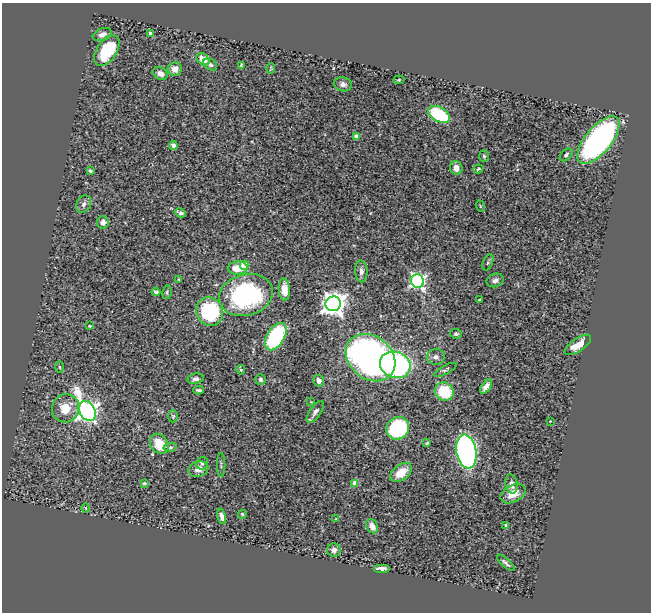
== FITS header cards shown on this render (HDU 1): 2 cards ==
NAXIS1  =                  649
NAXIS2  =                  610

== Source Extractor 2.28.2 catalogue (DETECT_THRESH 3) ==
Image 649 x 610 px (HDU 1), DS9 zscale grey, 1 PNG px = 1 image px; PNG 653 x 614 px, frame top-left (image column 1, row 610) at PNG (2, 3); each listed source drawn as its Kron ellipse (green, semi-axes under 4 px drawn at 4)
Background 0.625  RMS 0.029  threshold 0.0867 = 3 sigma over >= 5 px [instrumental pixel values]
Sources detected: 82; all 82 listed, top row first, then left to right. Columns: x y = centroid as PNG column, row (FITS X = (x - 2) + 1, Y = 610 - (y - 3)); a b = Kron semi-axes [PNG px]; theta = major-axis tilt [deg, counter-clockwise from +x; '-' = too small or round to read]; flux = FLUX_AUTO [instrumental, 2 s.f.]
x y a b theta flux
151 34 4 3 - 11
102 35 10 6 21 11
107 51 17 10 57 89
203 59 7 5 -43 25
210 64 7 5 -35 5.1
241 65 4 2 - 2.1
271 68 5 3 - 1.9
175 69 7 6 - 17
160 73 8 6 -24 11
399 80 5 4 - 2.3
343 84 9 7 -10 8.2
439 114 12 7 -30 170
356 136 4 4 - 20
598 140 29 13 50 590
173 145 5 4 - 5.6
566 155 7 5 46 4.9
484 156 6 5 - 2.9
456 168 7 6 - 14
478 169 5 3 - 2.7
90 171 3 3 - 3
84 204 9 7 61 8
480 206 6 3 -72 1.6
180 213 6 3 -25 4.9
103 222 6 6 - 11
488 263 8 5 67 3.7
244 265 4 4 - 41
238 268 10 6 1 39
361 271 11 6 -87 8
178 279 4 3 - 1.3
495 280 9 6 21 7.9
417 281 7 6 - 490
284 290 11 5 -86 19
156 292 4 4 - 5.3
167 292 7 4 81 3.4
246 295 27 20 15 310
479 300 3 3 - 2
333 304 7 7 - 2000
210 312 14 13 - 180
89 326 3 3 - 2.4
456 334 6 4 -5 3.6
276 337 15 8 59 200
578 345 15 6 34 33
436 357 9 7 6 8.8
371 358 27 21 -39 1400
395 365 15 13 -21 350
60 367 6 4 -87 2.2
241 370 5 4 - 2.5
445 370 12 3 28 3.9
196 379 8 5 10 6.9
260 379 5 5 - 5
319 381 6 5 - 8.9
486 387 8 4 54 11
198 390 5 3 - 3.7
444 392 10 9 - 93
311 402 3 3 - 1.5
65 408 14 13 - 41
87 411 11 7 -62 1300
315 412 13 5 56 9.1
173 416 6 5 - 3.1
550 421 2 2 - 1.1
398 428 11 11 - 270
427 443 4 4 - 2.2
159 444 11 8 -54 45
170 447 7 4 11 3.2
466 452 17 10 -80 670
202 463 6 5 - 4.3
221 465 12 2 90 3.1
198 469 10 7 16 14
401 472 12 7 35 37
144 483 4 3 - 2.5
355 483 4 4 - 28
511 484 10 6 -78 10
513 494 13 8 27 24
86 508 4 3 - 1.4
242 514 4 4 - 2.8
222 516 8 4 -76 9.4
336 519 3 3 - 1.6
506 525 4 3 - 4.3
372 526 7 5 -62 19
334 550 6 6 - 8.4
506 563 11 3 -42 5.2
381 568 8 3 0 9.3